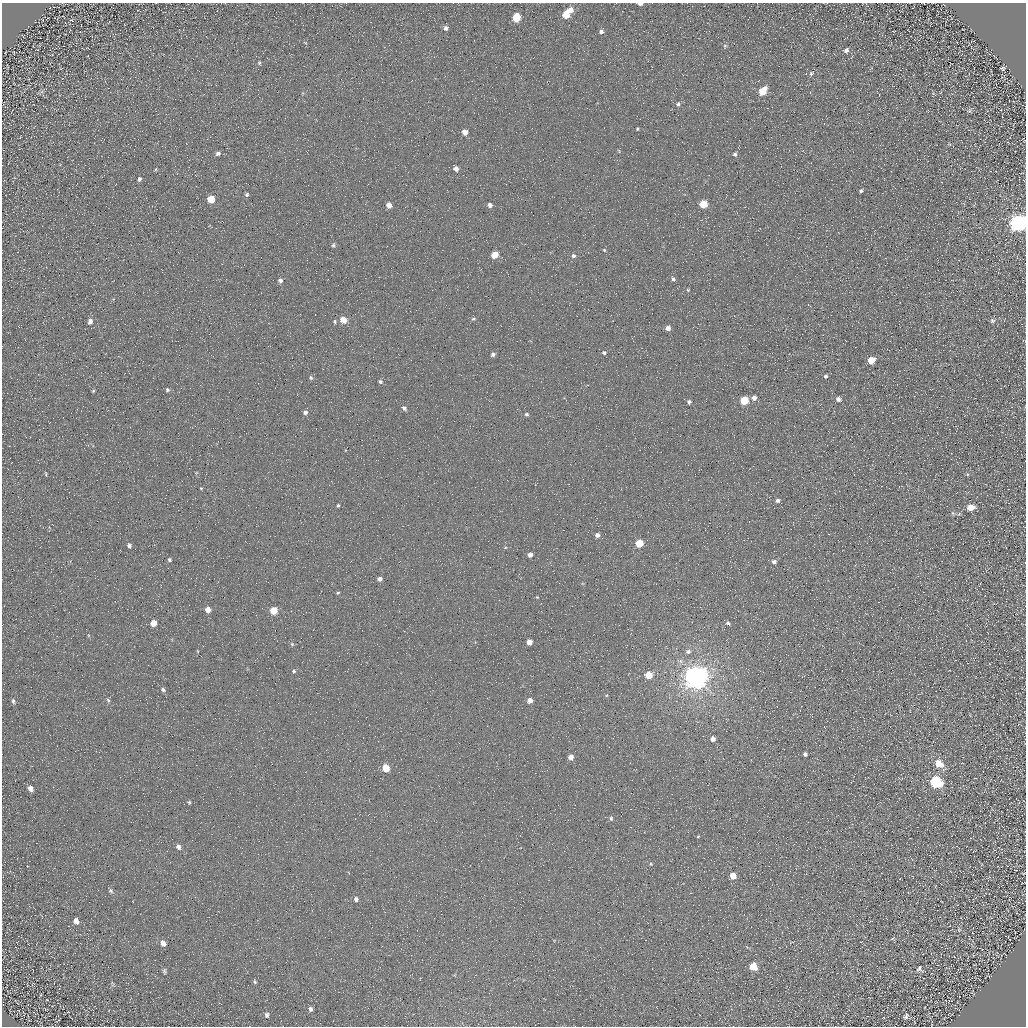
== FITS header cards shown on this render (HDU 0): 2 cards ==
NAXIS1  =                 1024 / Required FITS header
NAXIS2  =                 1024 / Required FITS header

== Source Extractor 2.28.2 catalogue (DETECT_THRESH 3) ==
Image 1024 x 1024 px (HDU 0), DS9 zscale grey, 1 PNG px = 1 image px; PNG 1028 x 1028 px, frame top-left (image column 1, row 1024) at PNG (2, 3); no overlay
Background 4.44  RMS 8.8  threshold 26.3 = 3 sigma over >= 5 px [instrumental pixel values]
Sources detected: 118; all 118 listed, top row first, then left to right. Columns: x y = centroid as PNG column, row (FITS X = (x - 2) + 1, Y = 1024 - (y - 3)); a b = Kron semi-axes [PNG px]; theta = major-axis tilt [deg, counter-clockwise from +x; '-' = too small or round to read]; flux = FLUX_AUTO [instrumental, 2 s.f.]
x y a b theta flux
640 4 4 3 - 2300
570 10 7 6 - 3700
566 15 6 5 - 14000
516 17 6 5 - 19000
446 28 5 5 - 1900
601 31 5 5 - 1700
725 46 6 5 - 840
846 50 7 6 - 2200
259 63 5 4 - 870
1002 68 4 3 - 870
811 73 8 6 55 1600
763 91 6 5 - 16000
678 104 6 5 - 1400
969 111 7 5 68 950
637 129 4 3 - 640
464 132 5 4 - 5200
218 153 7 5 19 1700
735 154 6 5 - 1200
156 169 5 3 - 610
456 169 5 5 - 3200
139 179 5 4 - 1400
861 191 4 3 - 1100
247 194 6 5 - 1200
211 199 5 5 - 12000
703 204 5 5 - 16000
389 205 5 5 - 4600
490 205 5 4 - 2800
1018 223 8 7 - 360000
333 245 6 5 - 1200
604 250 5 4 - 690
494 255 5 5 - 11000
573 256 5 5 - 1600
673 279 7 5 -48 1400
280 280 6 6 - 1900
688 290 4 4 - 670
473 319 6 5 - 1000
343 320 6 5 - 7700
90 321 7 6 - 2400
992 321 6 6 - 1500
335 322 6 3 -84 780
668 328 5 4 - 3500
604 353 5 5 - 1200
493 354 6 5 - 1700
871 360 6 5 - 12000
826 376 4 4 - 1300
311 378 6 5 - 1100
380 382 5 4 - 1500
167 390 5 4 - 1100
93 391 4 4 - 670
754 398 5 5 - 3400
838 399 5 5 - 2300
744 400 5 5 - 22000
689 402 5 4 - 1500
404 408 6 5 - 1800
305 412 5 5 - 1800
526 414 5 5 - 1200
196 473 5 3 - 550
45 474 7 3 -81 590
967 474 5 3 - 640
201 488 4 3 - 510
777 500 4 4 - 1700
338 505 4 3 - 950
971 507 6 5 - 8000
953 513 7 5 -46 1100
597 535 5 5 - 2300
639 543 5 5 - 18000
129 546 6 5 - 1600
530 555 5 4 - 2700
169 560 6 5 - 990
774 562 6 5 - 1800
379 579 4 4 - 2400
338 593 4 3 - 700
537 597 3 3 - 540
208 610 5 4 - 5000
273 610 5 5 - 14000
153 623 5 5 - 7200
728 623 5 4 - 1300
529 642 5 4 - 5500
292 644 6 4 -46 830
197 651 4 2 - 430
688 652 6 5 - 1700
294 671 5 4 - 800
649 675 5 5 - 11000
696 677 8 7 - 880000
163 690 6 6 - 1500
607 695 5 3 - 530
108 700 7 4 -63 1200
530 700 5 5 - 3800
13 701 7 4 -77 1200
712 739 4 4 - 3300
805 754 4 4 - 1400
571 757 5 5 - 4500
939 764 8 7 - 10000
386 768 5 5 - 12000
936 782 7 6 - 77000
30 788 6 5 - 3100
189 802 5 4 - 820
611 818 5 4 - 1100
698 836 5 3 - 540
178 847 6 5 - 2200
650 864 5 4 - 800
1024 873 4 2 - 400
733 876 5 5 - 7500
111 891 6 5 - 1100
356 899 6 5 - 2200
76 921 7 5 -65 2700
959 930 5 5 - 910
892 938 7 3 19 660
163 943 7 5 -56 3100
747 947 5 3 - 480
753 966 6 6 - 12000
919 969 10 6 55 1800
164 971 7 5 -82 1100
255 982 5 4 - 900
112 984 8 5 -71 1000
310 1009 6 5 - 1800
267 1015 7 5 -77 1500
906 1016 9 7 54 1900
At the frame edge (FLAGS 8, measured only in part): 3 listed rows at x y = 640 4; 1018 223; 1024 873